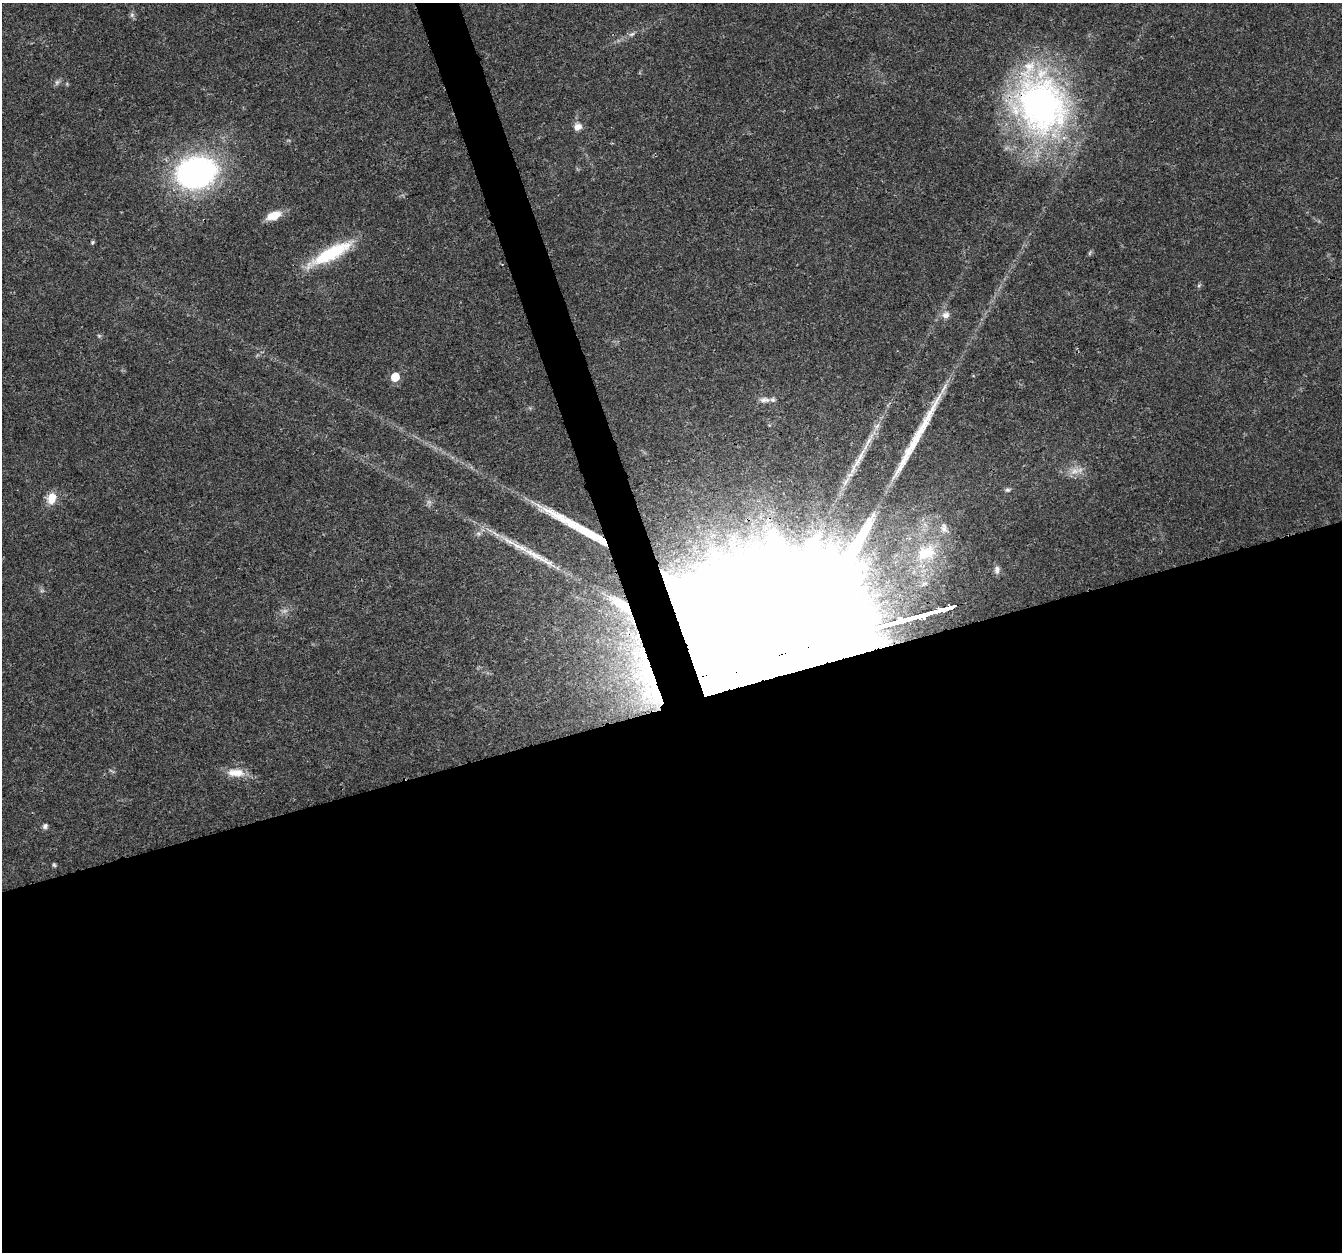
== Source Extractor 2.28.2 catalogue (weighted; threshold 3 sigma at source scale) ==
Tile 15 of 4 x 4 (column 3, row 4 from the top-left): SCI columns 2684-4023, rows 116-1365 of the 5363 x 5184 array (HDU 1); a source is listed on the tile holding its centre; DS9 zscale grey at full resolution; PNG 1344 x 1254 px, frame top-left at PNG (2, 3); no overlay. Shown black and unused: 46% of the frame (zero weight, under 3 of 4 exposures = <1% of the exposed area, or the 3 px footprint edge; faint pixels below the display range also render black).
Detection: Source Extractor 2.28.2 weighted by HDU 2 'WHT'; one run over the whole footprint, this tile lists its part. Background 0.0269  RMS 0.002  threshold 0.0089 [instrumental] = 3 sigma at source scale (4.5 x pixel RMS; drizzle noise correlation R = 1.50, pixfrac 1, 0.0396/0.0396 arcsec/px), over >= 5 px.
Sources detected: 36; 3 too faint to see at this stretch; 1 inside a brighter object's white glare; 4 long thin detections or spike segments (spike, bleed or trail) — not listed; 2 inside a brighter listed object's ellipse — not listed separately; the other 26 listed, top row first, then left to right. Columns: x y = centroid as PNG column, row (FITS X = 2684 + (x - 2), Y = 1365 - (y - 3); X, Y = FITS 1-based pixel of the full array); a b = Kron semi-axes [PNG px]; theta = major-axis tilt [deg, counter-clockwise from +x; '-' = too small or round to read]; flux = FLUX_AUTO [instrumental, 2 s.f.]
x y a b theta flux
132 15 6 6 - 0.48
632 34 9 5 26 0.59
1040 103 83 63 -67 76
578 127 10 9 - 1.4
196 173 34 25 12 65
274 215 16 8 22 3.6
92 242 6 5 - 0.28
331 253 55 14 28 13
1090 253 6 4 71 0.3
1199 285 6 4 19 0.29
946 315 10 9 - 1.3
395 377 6 5 - 5.7
764 400 15 8 1 1.3
858 459 48 7 61 5.1
1074 471 16 10 24 2.1
1007 490 7 5 -3 0.45
51 498 15 10 75 2.8
944 528 15 10 -75 1.7
478 533 7 6 - 0.58
926 553 31 21 23 10
997 570 11 8 84 0.86
42 591 7 4 -18 0.33
655 698 141 96 -31 290
236 773 24 10 -3 3.2
45 826 7 6 - 0.58
54 865 6 5 - 0.3
Overlapping masked pixels (flux is a lower limit): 4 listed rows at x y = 1040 103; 331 253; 858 459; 655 698